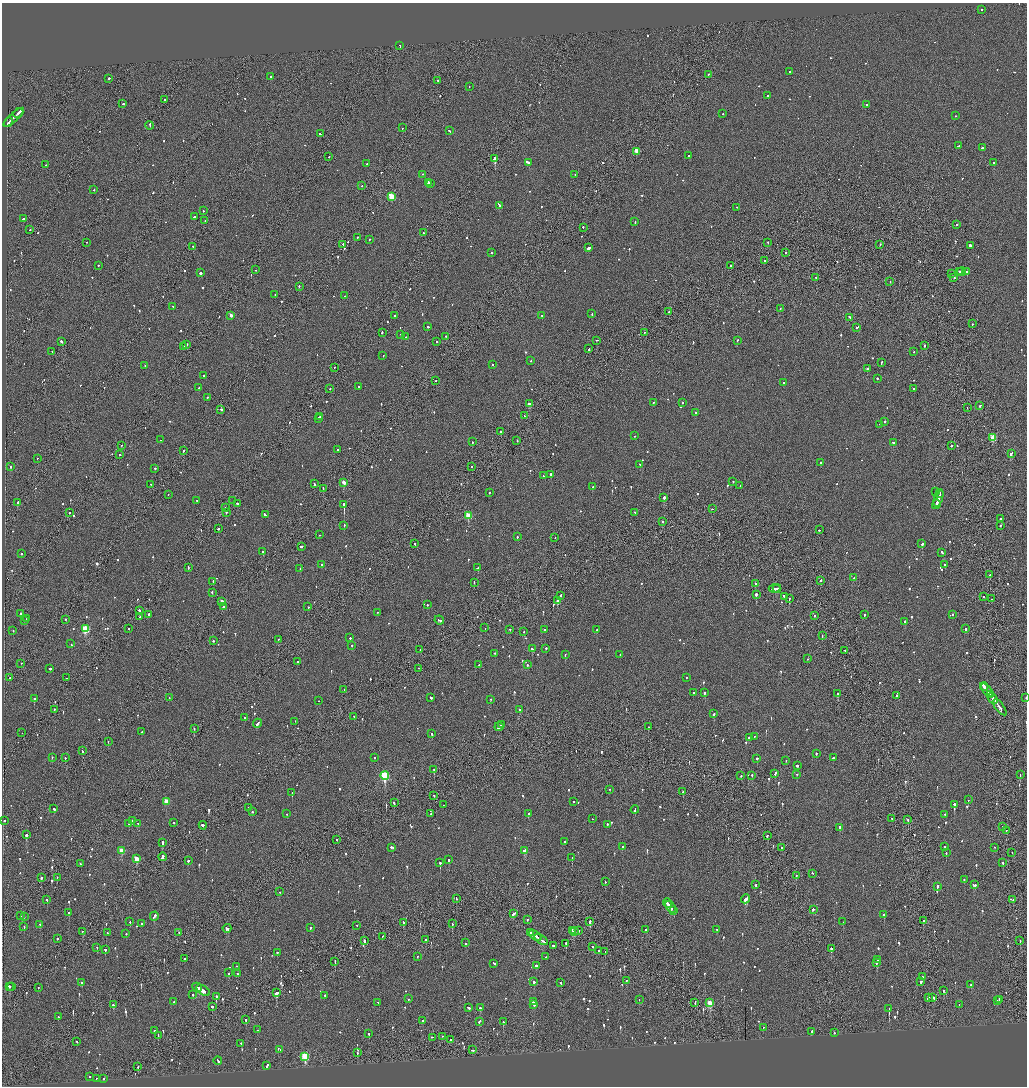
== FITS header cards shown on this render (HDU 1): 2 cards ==
NAXIS1  =                 2050
NAXIS2  =                 2168

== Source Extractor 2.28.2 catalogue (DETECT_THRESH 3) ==
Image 2050 x 2168 px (HDU 1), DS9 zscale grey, zoomed out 1/2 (1 PNG px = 2 x 2 image px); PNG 1029 x 1088 px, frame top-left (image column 2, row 2167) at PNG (2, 3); each listed source drawn as its Kron ellipse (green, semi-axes under 4 px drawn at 4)
Background -0.118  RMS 0.11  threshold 0.319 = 3 sigma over >= 5 px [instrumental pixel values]
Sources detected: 1039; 34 cannot appear on this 1/2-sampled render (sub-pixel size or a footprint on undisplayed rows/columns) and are neither listed nor drawn; of the other 1005, the 500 brightest by FLUX_AUTO listed and drawn (505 fainter detections omitted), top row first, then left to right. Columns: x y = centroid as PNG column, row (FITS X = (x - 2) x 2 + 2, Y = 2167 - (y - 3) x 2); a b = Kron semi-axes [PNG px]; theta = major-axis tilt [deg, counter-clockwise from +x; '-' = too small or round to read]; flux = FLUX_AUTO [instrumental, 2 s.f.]
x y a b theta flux
982 9 2 2 - 120
400 46 4 1 - 340
790 72 2 2 - 130
708 74 2 2 - 120
270 76 2 2 - 150
109 78 2 2 - 690
438 80 2 2 - 72
469 87 2 2 - 72
768 95 2 2 - 76
164 100 2 2 - 170
123 104 2 2 - 100
866 105 2 2 - 100
18 113 5 1 - 360
723 114 2 2 - 88
956 116 2 2 - 250
14 117 13 2 42 810
9 122 5 1 - 300
150 125 4 1 - 320
402 128 2 1 - 120
449 131 3 2 - 160
320 134 2 2 - 230
958 146 3 2 - 180
982 148 2 2 - 260
637 151 3 2 - 410
689 155 2 2 - 240
329 156 2 1 - 72
495 159 3 2 - 28000
529 162 3 2 - 650
994 163 2 2 - 370
367 164 2 2 - 100
46 165 2 2 - 100
422 174 2 2 - 75
575 175 2 2 - 160
428 182 2 2 - 360
430 183 2 2 - 260
362 186 2 2 - 75
94 190 2 2 - 72
391 196 3 3 - 930
500 205 4 2 - 680
737 207 2 2 - 97
203 211 2 2 - 120
194 216 2 2 - 660
23 218 2 2 - 280
205 220 2 2 - 73
635 222 3 2 - 130
957 224 2 2 - 100
583 227 2 2 - 150
30 229 2 2 - 190
423 233 2 1 - 91
357 237 2 2 - 170
369 239 2 2 - 88
87 242 2 2 - 82
768 242 2 2 - 270
880 244 2 2 - 170
343 245 2 1 - 200
970 245 3 2 - 510
193 247 2 1 - 130
589 248 3 2 - 750
786 252 2 2 - 150
491 253 2 2 - 87
764 260 2 1 - 120
98 265 2 2 - 91
731 265 2 2 - 87
256 270 2 2 - 140
959 271 2 1 - 110
962 272 4 2 - 470
967 272 4 2 - 380
200 273 2 2 - 440
951 273 2 2 - 92
816 277 2 2 - 170
954 278 2 2 - 110
890 282 2 1 - 110
299 286 2 2 - 110
275 295 2 2 - 95
344 296 2 2 - 160
173 306 2 2 - 260
780 309 2 2 - 110
669 311 2 2 - 310
592 314 2 2 - 120
231 315 3 2 - 120
394 315 2 2 - 140
542 315 2 2 - 81
849 317 2 2 - 150
972 324 2 2 - 100
428 327 2 2 - 140
857 327 3 2 - 100
382 332 2 2 - 300
644 332 2 2 - 92
401 334 2 1 - 72
446 336 2 2 - 93
406 337 2 2 - 250
596 340 2 2 - 80
737 340 2 2 - 90
61 341 2 2 - 350
437 342 2 1 - 500
187 344 2 2 - 87
924 345 2 2 - 200
184 346 2 2 - 250
589 349 2 2 - 300
52 351 2 1 - 100
914 352 2 2 - 110
383 356 2 1 - 86
531 361 2 2 - 110
881 362 3 2 - 120
493 364 2 2 - 130
145 365 2 1 - 83
335 367 2 2 - 88
867 368 2 2 - 500
203 376 2 2 - 78
877 378 2 2 - 360
436 381 2 1 - 100
784 382 2 2 - 120
359 386 2 2 - 97
199 388 2 2 - 89
330 388 2 2 - 110
913 388 2 2 - 74
207 397 2 2 - 170
653 402 2 2 - 110
682 403 2 2 - 98
529 404 3 2 - 680
980 405 3 2 - 170
967 408 2 1 - 79
221 409 3 2 - 170
696 412 2 2 - 110
320 416 2 1 - 170
524 416 2 1 - 130
318 418 3 2 - 160
885 421 2 2 - 220
880 424 3 2 - 260
501 432 2 1 - 1100
635 436 2 2 - 100
993 437 3 3 - 610
160 440 2 2 - 260
517 441 2 2 - 78
472 442 2 2 - 110
894 443 3 2 - 230
121 445 2 2 - 150
951 445 2 2 - 110
338 449 2 2 - 100
183 450 2 2 - 480
1011 453 4 2 - 300
120 455 2 2 - 100
37 458 2 2 - 110
821 463 2 2 - 120
640 464 2 2 - 150
11 467 2 2 - 200
471 467 2 2 - 190
155 468 2 2 - 180
551 474 2 2 - 230
543 476 2 2 - 76
733 481 2 2 - 110
344 482 3 2 - 200
150 484 2 2 - 110
314 484 3 2 - 170
740 486 2 2 - 75
593 487 2 2 - 130
323 488 2 1 - 190
936 492 2 2 - 86
489 493 2 2 - 80
168 494 2 1 - 79
940 494 3 2 - 680
664 497 2 2 - 860
938 498 9 2 72 1600
197 500 2 2 - 82
233 501 2 1 - 210
17 503 3 1 - 150
237 503 3 2 - 210
344 504 2 2 - 2000
936 504 5 2 - 700
225 508 2 2 - 160
712 509 2 1 - 100
226 512 2 2 - 80
635 512 2 2 - 210
69 513 2 2 - 180
265 515 3 2 - 260
468 516 3 3 - 560
1001 518 3 2 - 180
663 521 2 2 - 93
344 525 2 2 - 110
1000 525 2 2 - 82
218 529 2 2 - 430
819 530 2 2 - 79
319 535 2 1 - 270
517 537 2 2 - 130
555 538 2 2 - 110
415 544 2 2 - 80
922 544 2 2 - 210
301 546 3 2 - 260
263 552 3 2 - 150
942 552 3 2 - 170
22 554 2 2 - 110
322 564 2 2 - 270
944 564 2 2 - 110
188 567 2 2 - 97
478 568 3 2 - 970
300 569 2 2 - 73
990 575 2 2 - 150
854 578 2 2 - 360
821 580 2 2 - 280
213 581 2 2 - 84
474 582 2 2 - 97
755 583 2 2 - 110
774 588 6 1 3 370
777 588 4 2 - 270
212 592 2 2 - 130
756 594 2 2 - 770
560 596 3 2 - 160
785 596 4 2 - 190
984 597 2 2 - 93
789 598 2 2 - 330
991 599 2 1 - 82
557 600 3 2 - 340
222 601 3 2 - 190
427 605 2 2 - 110
224 606 3 2 - 140
308 607 2 2 - 81
139 610 2 2 - 330
377 612 2 2 - 150
21 613 2 2 - 140
149 614 3 2 - 140
864 614 2 2 - 220
952 614 2 2 - 84
815 615 2 2 - 80
140 616 2 1 - 230
27 619 3 2 - 220
66 619 2 2 - 120
439 620 5 2 - 430
24 621 2 2 - 150
905 621 2 2 - 640
485 628 2 1 - 120
85 629 4 3 - 1300
129 629 2 1 - 120
510 629 2 2 - 130
965 629 2 2 - 380
13 630 2 2 - 150
545 630 2 2 - 160
597 630 2 2 - 160
524 631 2 2 - 130
822 636 2 1 - 130
350 637 2 2 - 580
278 639 2 1 - 88
213 641 2 2 - 180
71 644 2 2 - 78
352 645 2 2 - 110
546 648 2 2 - 320
532 649 3 2 - 220
420 650 2 2 - 88
844 650 2 2 - 81
495 653 2 2 - 81
565 654 2 2 - 250
620 654 2 2 - 74
807 659 2 2 - 99
298 661 2 2 - 230
21 663 2 1 - 250
479 665 2 1 - 110
527 665 2 2 - 84
50 668 2 2 - 550
418 668 2 1 - 82
686 677 2 2 - 78
10 678 2 2 - 340
66 678 2 2 - 84
984 686 4 2 - 670
344 690 2 2 - 79
987 690 8 2 -52 780
693 692 2 2 - 78
705 693 2 2 - 830
838 694 2 2 - 190
990 694 4 2 - 880
897 695 2 2 - 320
169 698 2 2 - 75
431 698 2 2 - 350
1026 698 2 1 - 78
34 699 2 2 - 550
490 699 2 2 - 77
993 699 6 2 -45 1800
318 701 2 1 - 160
1000 707 9 1 -53 940
54 709 2 1 - 74
519 709 2 2 - 77
714 714 3 2 - 630
354 716 2 1 - 90
244 718 2 2 - 130
295 721 2 2 - 81
258 723 4 2 - 310
501 724 2 1 - 93
499 727 4 2 - 330
648 727 2 2 - 90
194 729 2 2 - 77
141 732 2 1 - 150
22 733 2 2 - 100
432 734 3 2 - 130
754 736 2 2 - 97
749 738 3 2 - 160
108 741 2 2 - 92
82 751 3 2 - 150
816 753 2 2 - 96
52 757 2 2 - 93
65 758 2 2 - 100
375 758 2 2 - 77
757 758 2 2 - 1900
833 758 2 2 - 120
786 760 2 2 - 83
797 765 3 2 - 200
434 769 2 2 - 190
775 773 3 2 - 310
797 774 2 2 - 110
1020 774 2 1 - 90
385 775 4 3 - 1700
752 775 2 2 - 130
741 776 2 2 - 80
609 789 2 2 - 93
683 792 2 2 - 150
292 793 2 2 - 110
434 795 2 2 - 85
968 800 2 1 - 150
166 801 3 3 - 310
573 802 2 2 - 85
394 803 2 2 - 150
954 804 3 2 - 1000
443 805 2 1 - 99
248 807 2 1 - 100
54 809 2 2 - 180
635 810 4 2 - 230
253 812 2 2 - 95
287 814 2 2 - 83
431 814 2 2 - 120
528 814 2 2 - 220
945 814 2 2 - 470
892 818 2 2 - 71
592 819 2 1 - 76
908 820 2 1 - 230
4 821 2 2 - 150
132 821 3 2 - 180
138 823 3 2 - 210
174 823 2 2 - 98
129 824 2 2 - 73
607 824 2 2 - 220
203 825 4 2 - 720
1003 826 2 2 - 74
840 827 3 2 - 190
1006 830 2 2 - 82
26 835 3 2 - 610
767 836 2 2 - 120
337 839 2 2 - 100
162 842 3 2 - 950
564 842 2 2 - 110
945 846 2 2 - 98
392 847 3 2 - 190
622 847 2 2 - 110
995 847 2 2 - 160
781 848 2 1 - 93
121 850 3 3 - 300
525 850 3 2 - 310
1012 852 2 1 - 74
946 853 2 2 - 180
162 857 4 2 - 480
572 857 3 2 - 240
136 859 3 3 - 370
449 860 2 2 - 140
188 861 2 2 - 490
1003 862 2 2 - 120
440 863 2 2 - 370
80 864 2 2 - 380
812 873 2 2 - 85
796 875 2 1 - 410
57 877 2 2 - 130
41 878 2 2 - 390
964 879 2 2 - 110
605 882 2 2 - 150
974 884 3 2 - 330
756 885 3 2 - 110
937 887 3 2 - 150
280 892 2 1 - 80
456 898 3 2 - 110
745 899 4 2 - 530
47 900 2 2 - 91
1013 900 2 2 - 160
667 903 5 1 - 220
671 907 6 2 -51 400
813 909 2 2 - 160
674 911 2 2 - 91
69 913 3 2 - 240
514 914 4 2 - 720
884 915 2 2 - 380
21 916 2 2 - 110
154 916 4 2 - 220
24 917 2 2 - 76
527 919 2 2 - 230
923 921 3 1 - 380
130 922 2 2 - 92
403 922 3 2 - 210
590 922 4 2 - 520
843 922 2 2 - 150
40 924 2 2 - 77
142 924 2 2 - 460
452 924 3 2 - 140
357 925 2 2 - 97
24 927 2 2 - 83
310 927 2 2 - 98
227 928 4 2 - 270
646 929 3 2 - 240
717 929 2 2 - 75
572 930 2 2 - 430
578 930 2 2 - 130
82 931 2 1 - 110
530 932 3 2 - 210
574 932 3 2 - 320
107 933 2 2 - 86
179 933 2 2 - 130
126 934 2 2 - 93
382 936 2 1 - 91
535 936 7 2 -34 590
57 939 2 2 - 150
426 940 2 2 - 150
541 940 8 2 -34 510
364 941 2 2 - 340
1020 941 2 2 - 87
466 943 2 2 - 74
566 943 2 2 - 140
554 945 3 2 - 200
97 947 2 2 - 110
593 947 2 1 - 80
831 948 3 2 - 260
105 949 2 2 - 260
598 950 2 1 - 200
605 952 2 1 - 74
277 953 2 2 - 120
417 956 2 2 - 93
546 957 2 2 - 240
184 959 2 2 - 170
877 960 2 2 - 320
335 961 2 1 - 110
494 963 3 2 - 160
876 963 2 2 - 110
236 966 2 2 - 110
536 966 2 2 - 460
228 973 2 2 - 98
238 974 2 2 - 140
922 977 2 2 - 120
626 980 2 1 - 150
534 982 2 2 - 370
921 982 3 2 - 160
82 983 2 2 - 150
561 983 2 2 - 100
971 985 2 2 - 82
10 986 2 2 - 340
12 987 2 1 - 320
38 987 2 1 - 76
197 987 5 2 - 350
203 990 8 2 -33 450
944 990 2 2 - 210
276 993 3 3 - 480
193 994 2 2 - 91
325 995 2 2 - 360
216 996 3 2 - 260
933 997 3 3 - 150
928 998 2 2 - 540
408 999 2 2 - 120
639 999 2 1 - 130
1000 999 2 2 - 670
997 1001 2 2 - 120
174 1002 2 2 - 360
378 1002 3 2 - 210
533 1002 2 2 - 350
695 1002 4 2 - 150
710 1003 4 3 - 550
114 1005 3 2 - 160
534 1005 2 2 - 110
959 1005 2 1 - 110
212 1006 2 2 - 610
468 1008 3 2 - 190
480 1008 3 2 - 230
889 1008 3 2 - 1100
58 1017 2 2 - 120
246 1019 2 2 - 160
423 1020 2 2 - 190
479 1021 3 2 - 120
503 1022 2 2 - 270
763 1027 2 2 - 77
258 1030 2 2 - 72
154 1031 2 2 - 110
811 1031 2 2 - 87
834 1033 2 2 - 120
369 1034 2 2 - 120
158 1035 2 1 - 82
442 1036 2 1 - 200
432 1037 3 2 - 410
450 1040 3 2 - 230
77 1042 2 2 - 72
241 1043 2 2 - 75
279 1049 3 2 - 500
472 1050 3 2 - 160
357 1053 3 1 - 82
305 1056 4 3 - 1100
218 1061 4 2 - 200
267 1066 3 2 - 300
138 1067 2 2 - 75
89 1077 2 2 - 170
97 1078 2 2 - 86
103 1079 2 2 - 240
At the frame edge (FLAGS 8, measured only in part): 1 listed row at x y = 1026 698
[505 fainter detections neither listed nor drawn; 34 sub-pixel or undisplayed-footprint detections neither listed nor drawn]